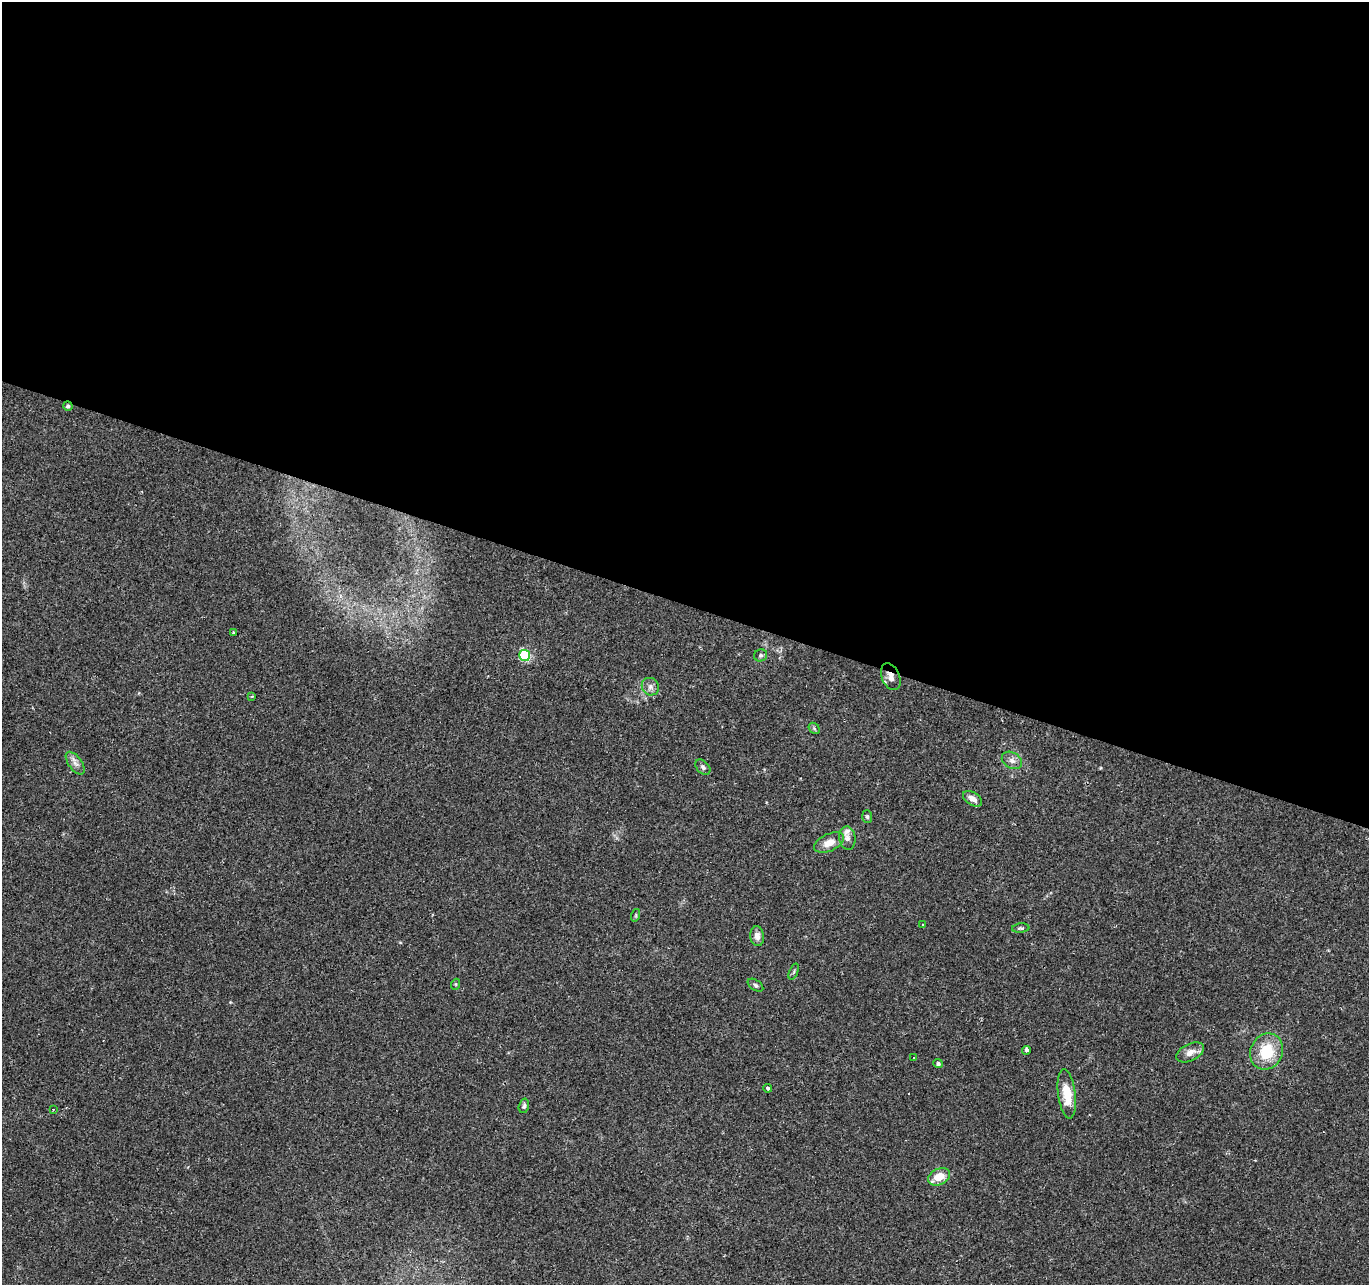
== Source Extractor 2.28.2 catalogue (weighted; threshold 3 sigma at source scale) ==
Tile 3 of 4 x 4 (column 3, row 1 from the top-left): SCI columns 2733-4099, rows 4057-5339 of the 5469 x 5613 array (HDU 1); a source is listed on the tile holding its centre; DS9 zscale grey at full resolution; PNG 1371 x 1287 px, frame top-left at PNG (2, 2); each listed source drawn as its Kron ellipse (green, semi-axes under 4 px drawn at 4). Shown black and unused: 47% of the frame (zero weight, under 2 of 3 exposures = <1% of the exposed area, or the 3 px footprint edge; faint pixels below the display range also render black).
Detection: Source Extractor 2.28.2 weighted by HDU 2 'WHT'; one run over the whole footprint, this tile lists its part. Background 0.0249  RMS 0.0036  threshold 0.0161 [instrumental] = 3 sigma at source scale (4.5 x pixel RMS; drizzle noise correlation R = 1.50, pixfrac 1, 0.0396/0.0396 arcsec/px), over >= 5 px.
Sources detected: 36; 3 cosmic-ray / hot-pixel residue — neither listed nor drawn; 1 inside a brighter listed object's ellipse — not listed separately; the other 32 listed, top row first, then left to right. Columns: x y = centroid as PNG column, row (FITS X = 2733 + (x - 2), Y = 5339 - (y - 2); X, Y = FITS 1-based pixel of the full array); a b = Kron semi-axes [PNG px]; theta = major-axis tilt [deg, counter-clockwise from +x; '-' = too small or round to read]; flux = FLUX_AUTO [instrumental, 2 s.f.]
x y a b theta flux
68 406 5 4 - 0.83
233 633 3 3 - 0.38
525 655 5 5 - 30
760 655 6 6 - 0.68
891 677 14 9 -66 2.5
650 687 9 8 - 1.6
252 696 4 3 - 0.35
814 728 6 4 -47 0.58
1012 760 11 8 -31 1.8
75 763 13 6 -54 1.8
703 767 9 6 -46 0.91
973 799 11 6 -34 2.2
867 817 6 5 - 0.68
847 838 11 8 -82 1.8
829 843 16 8 25 3.6
636 915 6 4 72 0.47
923 924 3 2 - 0.34
1021 928 9 4 4 0.64
757 936 10 7 -84 2.1
794 972 8 3 69 0.46
456 984 5 3 - 0.39
755 985 9 5 -33 0.8
1027 1050 4 3 - 16
1190 1052 15 8 26 2.8
1267 1052 18 16 66 12
914 1058 3 2 - 0.33
938 1064 5 4 - 0.73
768 1088 4 4 - 0.63
1067 1094 25 8 -83 8.5
524 1106 7 5 76 0.89
53 1109 3 3 - 0.38
939 1177 11 8 26 5.5
Overlapping masked pixels (flux is a lower limit): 2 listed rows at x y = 68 406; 891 677